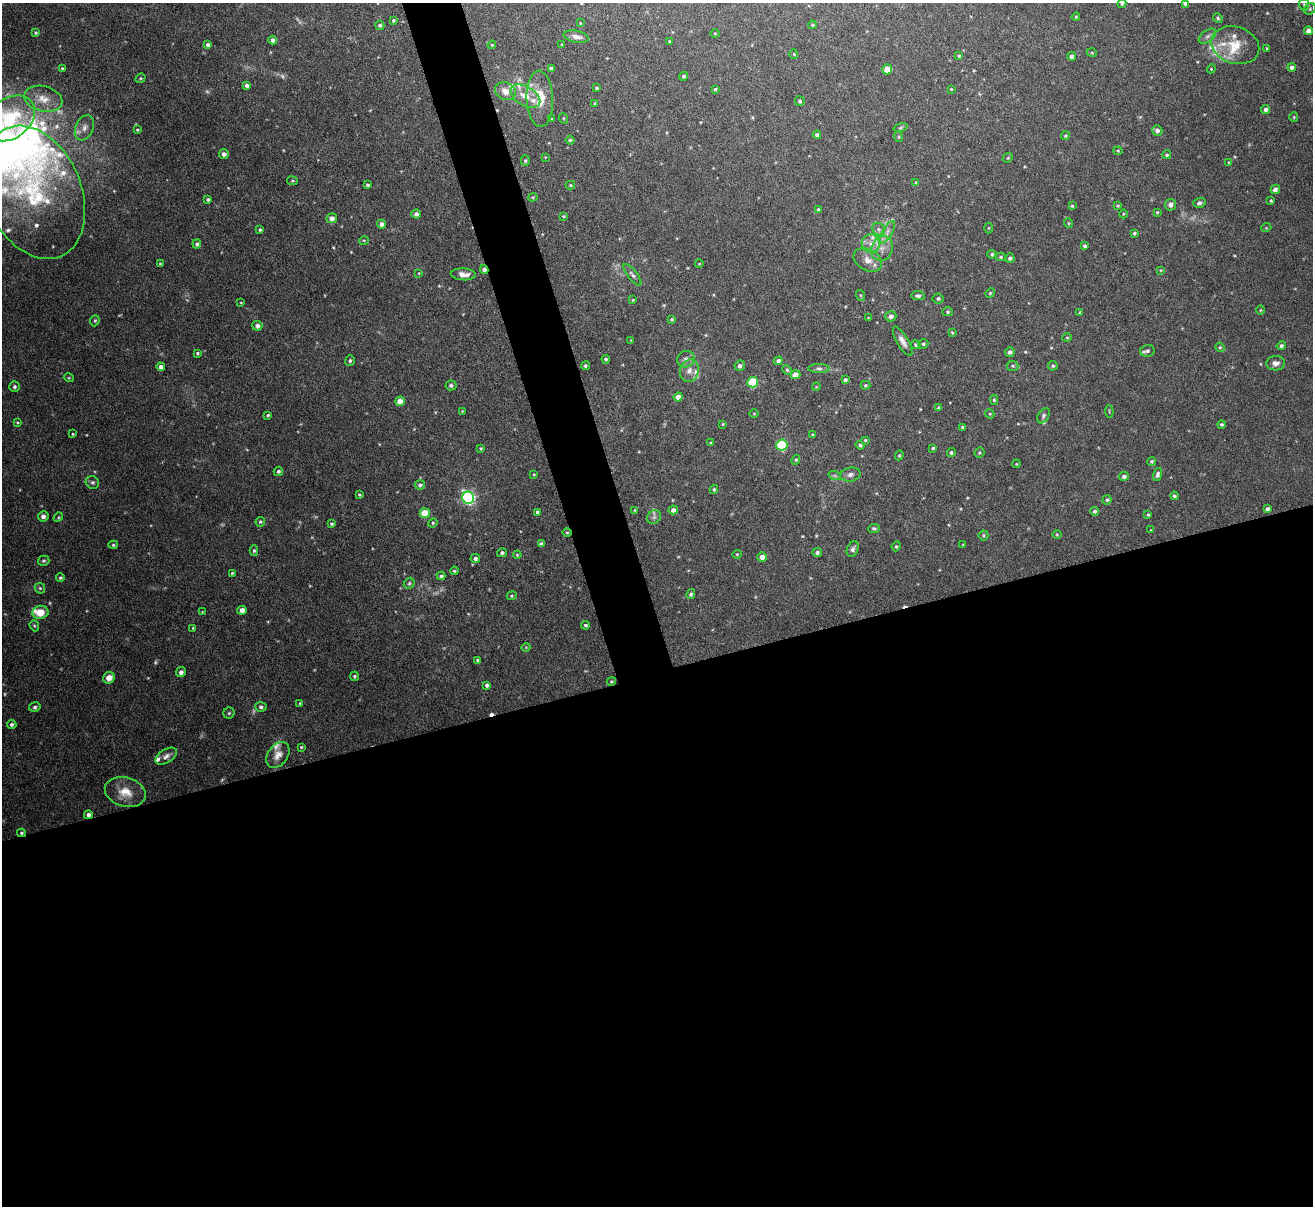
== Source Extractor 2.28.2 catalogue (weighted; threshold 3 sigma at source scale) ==
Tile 15 of 4 x 4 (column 3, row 4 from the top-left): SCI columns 2624-3934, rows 144-1347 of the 5247 x 5228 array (HDU 1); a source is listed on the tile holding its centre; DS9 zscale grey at full resolution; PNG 1315 x 1208 px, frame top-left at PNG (2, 3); each listed source drawn as its Kron ellipse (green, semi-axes under 4 px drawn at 4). Shown black and unused: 47% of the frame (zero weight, under 4 of 8 exposures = <1% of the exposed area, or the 3 px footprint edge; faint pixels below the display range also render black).
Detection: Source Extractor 2.28.2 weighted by HDU 2 'WHT'; one run over the whole footprint, this tile lists its part. Background 0.0598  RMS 0.0025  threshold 0.0101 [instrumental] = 3 sigma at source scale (4.09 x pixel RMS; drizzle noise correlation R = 1.36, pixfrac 0.8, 0.05/0.05 arcsec/px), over >= 5 px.
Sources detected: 283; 7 too faint to see at this stretch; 3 cosmic-ray / hot-pixel residue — neither listed nor drawn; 17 inside a brighter listed object's ellipse — not listed separately; the other 256 listed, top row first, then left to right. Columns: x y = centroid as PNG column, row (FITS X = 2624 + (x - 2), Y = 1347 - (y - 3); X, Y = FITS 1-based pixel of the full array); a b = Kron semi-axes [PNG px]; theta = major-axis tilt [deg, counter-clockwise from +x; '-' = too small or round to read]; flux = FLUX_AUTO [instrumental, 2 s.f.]
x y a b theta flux
1185 3 4 3 - 0.58
1122 4 5 3 - 0.31
1304 4 6 5 - 0.4
1310 9 6 5 - 0.41
1076 17 4 3 - 0.25
1218 18 5 4 - 0.35
393 20 3 3 - 0.32
580 23 4 2 - 0.16
380 25 5 4 - 0.48
812 25 4 3 - 0.27
1308 31 4 4 - 1.3
36 33 3 3 - 0.31
715 33 5 3 - 0.21
1207 36 10 5 38 0.78
576 37 13 6 -10 1.3
273 40 4 4 - 1
669 41 3 2 - 0.2
562 44 4 3 - 0.23
208 45 4 4 - 0.73
492 45 4 4 - 0.26
1235 45 24 18 -18 5.9
1267 48 3 3 - 0.21
1092 53 5 3 - 0.22
794 54 5 4 - 0.24
959 56 4 3 - 0.32
1072 56 4 4 - 0.83
1292 67 4 4 - 1.1
62 68 3 3 - 0.2
551 69 4 4 - 0.58
887 69 5 5 - 3.5
1211 69 4 3 - 0.21
684 76 4 4 - 0.39
140 78 5 4 - 0.26
247 86 4 4 - 0.83
597 88 3 3 - 0.31
715 89 3 3 - 0.28
951 89 3 3 - 0.2
505 91 10 8 -25 2.1
525 96 16 9 -30 3.1
43 99 19 12 -15 3.1
540 99 28 13 -88 5.8
800 101 5 5 - 0.44
595 103 3 3 - 0.25
1266 109 4 4 - 0.61
1294 117 5 4 - 0.25
10 118 27 20 38 13
563 118 5 3 - 0.23
552 119 3 2 - 0.18
84 128 13 9 67 1.6
900 128 7 3 19 0.29
137 130 3 3 - 0.23
1157 131 5 5 - 0.8
817 135 4 4 - 0.75
1065 136 4 4 - 0.34
899 137 5 3 - 0.25
570 140 4 4 - 0.34
1118 151 4 4 - 0.24
224 154 5 5 - 0.87
1167 155 4 4 - 0.35
545 157 3 3 - 0.17
1008 158 5 4 - 0.3
525 161 5 4 - 0.33
1229 162 4 2 - 0.18
292 181 5 3 - 0.27
916 183 4 3 - 0.3
368 185 3 3 - 0.36
570 185 4 4 - 0.28
1275 189 5 4 - 0.78
34 192 69 47 -67 31
533 197 4 4 - 0.25
208 200 4 4 - 0.49
1271 201 3 3 - 0.27
1199 203 6 5 - 0.51
1118 205 4 3 - 0.27
1170 205 6 5 - 0.89
1072 206 3 3 - 0.26
818 209 4 4 - 0.35
1157 212 4 4 - 0.28
416 214 4 4 - 0.79
1123 214 4 3 - 0.19
563 216 4 3 - 0.23
332 218 5 5 - 0.99
1068 223 5 3 - 0.2
382 224 4 4 - 1
989 228 5 3 - 0.21
1266 228 5 3 - 0.19
879 229 7 5 -45 0.73
260 230 4 4 - 0.34
887 232 12 5 60 1.1
1134 233 4 3 - 0.42
364 240 5 3 - 0.2
197 244 4 4 - 0.55
871 244 9 9 - 1.7
1085 246 4 4 - 0.43
882 249 13 10 70 2.4
992 254 4 4 - 0.39
1001 257 5 4 - 0.3
1010 258 5 4 - 0.63
868 260 15 10 -31 2.4
160 264 3 2 - 0.23
699 264 4 3 - 0.17
484 270 4 3 - 1.2
1161 270 3 3 - 0.2
419 273 4 2 - 0.16
463 274 12 6 -3 1.6
632 275 13 4 -52 0.75
990 293 5 4 - 0.26
860 295 5 3 - 0.25
918 296 7 4 -7 0.6
938 298 5 5 - 0.46
633 300 4 3 - 0.2
241 303 4 3 - 0.17
1260 310 5 3 - 0.22
948 312 5 4 - 0.38
1080 312 4 3 - 0.32
891 316 5 5 - 0.85
868 318 4 3 - 0.19
672 319 4 4 - 0.36
95 321 6 4 68 0.39
257 326 5 5 - 0.96
952 332 4 3 - 0.25
1067 337 5 3 - 0.24
631 340 3 3 - 0.15
903 341 16 5 -60 1.4
923 344 5 4 - 0.37
916 345 5 4 - 0.44
1281 346 5 4 - 0.51
1220 347 5 4 - 0.29
1147 351 7 6 - 0.68
1010 352 5 4 - 0.71
197 353 4 3 - 0.31
606 359 4 4 - 0.39
686 359 9 8 - 1
350 361 5 5 - 0.49
778 361 5 4 - 0.83
1276 363 9 7 3 1.2
585 366 4 4 - 0.42
740 366 5 5 - 0.85
1013 366 6 5 - 0.36
1053 366 5 4 - 0.36
161 367 4 4 - 1
819 368 11 4 0 0.75
787 370 5 4 - 0.34
689 371 11 9 72 1.8
796 375 5 4 - 1.9
69 378 5 3 - 0.23
845 380 4 4 - 0.5
753 382 5 5 - 12
451 385 5 5 - 0.49
865 385 5 4 - 0.33
14 387 5 5 - 0.54
816 387 4 3 - 0.2
678 397 4 4 - 1.9
994 400 5 4 - 0.32
400 401 5 4 - 1.9
939 407 4 4 - 0.32
462 411 3 3 - 0.15
1109 412 6 2 -85 0.2
754 413 5 3 - 0.21
990 414 5 3 - 0.22
268 415 3 3 - 0.28
1043 416 8 5 60 0.56
17 422 4 3 - 0.25
723 424 4 3 - 0.22
1222 424 4 4 - 0.39
963 427 4 3 - 0.46
73 434 3 3 - 0.22
813 435 4 3 - 0.24
865 440 4 3 - 0.25
711 443 4 2 - 0.2
782 445 5 5 - 17
860 445 4 4 - 0.44
481 448 4 3 - 0.27
933 448 4 3 - 0.28
951 452 4 4 - 0.39
979 452 5 4 - 0.31
899 455 5 4 - 0.27
796 460 5 4 - 0.32
1152 461 4 4 - 0.4
1016 464 4 3 - 0.19
278 471 5 4 - 0.5
534 474 4 3 - 0.19
1157 474 7 4 75 0.64
850 475 10 7 10 0.92
835 476 6 4 -18 0.39
1124 476 5 4 - 0.7
92 482 7 6 - 0.52
420 485 5 4 - 0.56
714 489 4 3 - 0.35
359 495 3 3 - 0.33
1174 496 4 4 - 0.47
468 498 6 6 - 47
1107 500 4 4 - 0.37
1267 509 4 4 - 0.7
635 510 4 3 - 0.2
673 510 4 4 - 1.1
1095 511 4 4 - 0.45
538 512 4 3 - 0.75
425 513 5 5 - 6.5
1148 515 4 3 - 0.27
43 516 5 5 - 1.1
58 517 5 4 - 0.28
654 517 7 6 - 0.68
260 522 5 4 - 0.35
433 523 5 4 - 0.31
332 524 4 3 - 0.37
874 528 6 4 5 0.44
1151 530 3 2 - 0.14
567 533 5 3 - 0.25
1057 534 5 3 - 0.21
983 535 5 5 - 0.34
541 544 4 4 - 0.76
113 545 5 4 - 0.36
963 545 4 3 - 0.16
896 546 5 4 - 0.31
853 549 8 5 66 0.68
254 551 5 4 - 0.4
502 553 5 4 - 0.59
817 553 5 4 - 0.63
737 554 4 4 - 0.24
517 555 4 3 - 0.25
762 557 4 4 - 1.5
475 559 4 4 - 0.72
44 561 6 5 - 0.37
454 571 4 3 - 0.29
232 573 4 4 - 0.26
441 576 4 3 - 0.45
60 578 4 4 - 0.4
409 583 6 5 - 0.37
40 588 6 4 -44 0.35
691 594 5 4 - 0.49
512 596 5 4 - 0.29
242 610 5 4 - 1.7
40 612 8 6 9 3.7
202 612 4 4 - 0.19
585 625 4 4 - 0.49
34 626 5 4 - 0.3
193 628 4 3 - 0.21
526 647 4 3 - 0.17
478 660 3 3 - 0.33
181 672 5 5 - 0.79
354 676 4 4 - 0.4
109 678 6 5 - 2.4
611 681 5 4 - 0.3
487 685 4 3 - 0.58
300 703 4 3 - 0.21
35 707 6 5 - 0.6
261 707 5 5 - 0.65
229 713 5 5 - 0.37
12 724 4 4 - 0.49
301 747 3 3 - 0.22
278 755 14 10 54 1.9
166 756 12 6 32 1.1
125 792 21 14 -16 4.1
88 815 4 4 - 0.84
21 833 4 3 - 0.33
Overlapping masked pixels (flux is a lower limit): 4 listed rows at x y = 484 270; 567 533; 88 815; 21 833
Isophote crosses this tile's border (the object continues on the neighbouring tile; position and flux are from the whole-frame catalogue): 3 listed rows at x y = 1185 3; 1122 4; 10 118